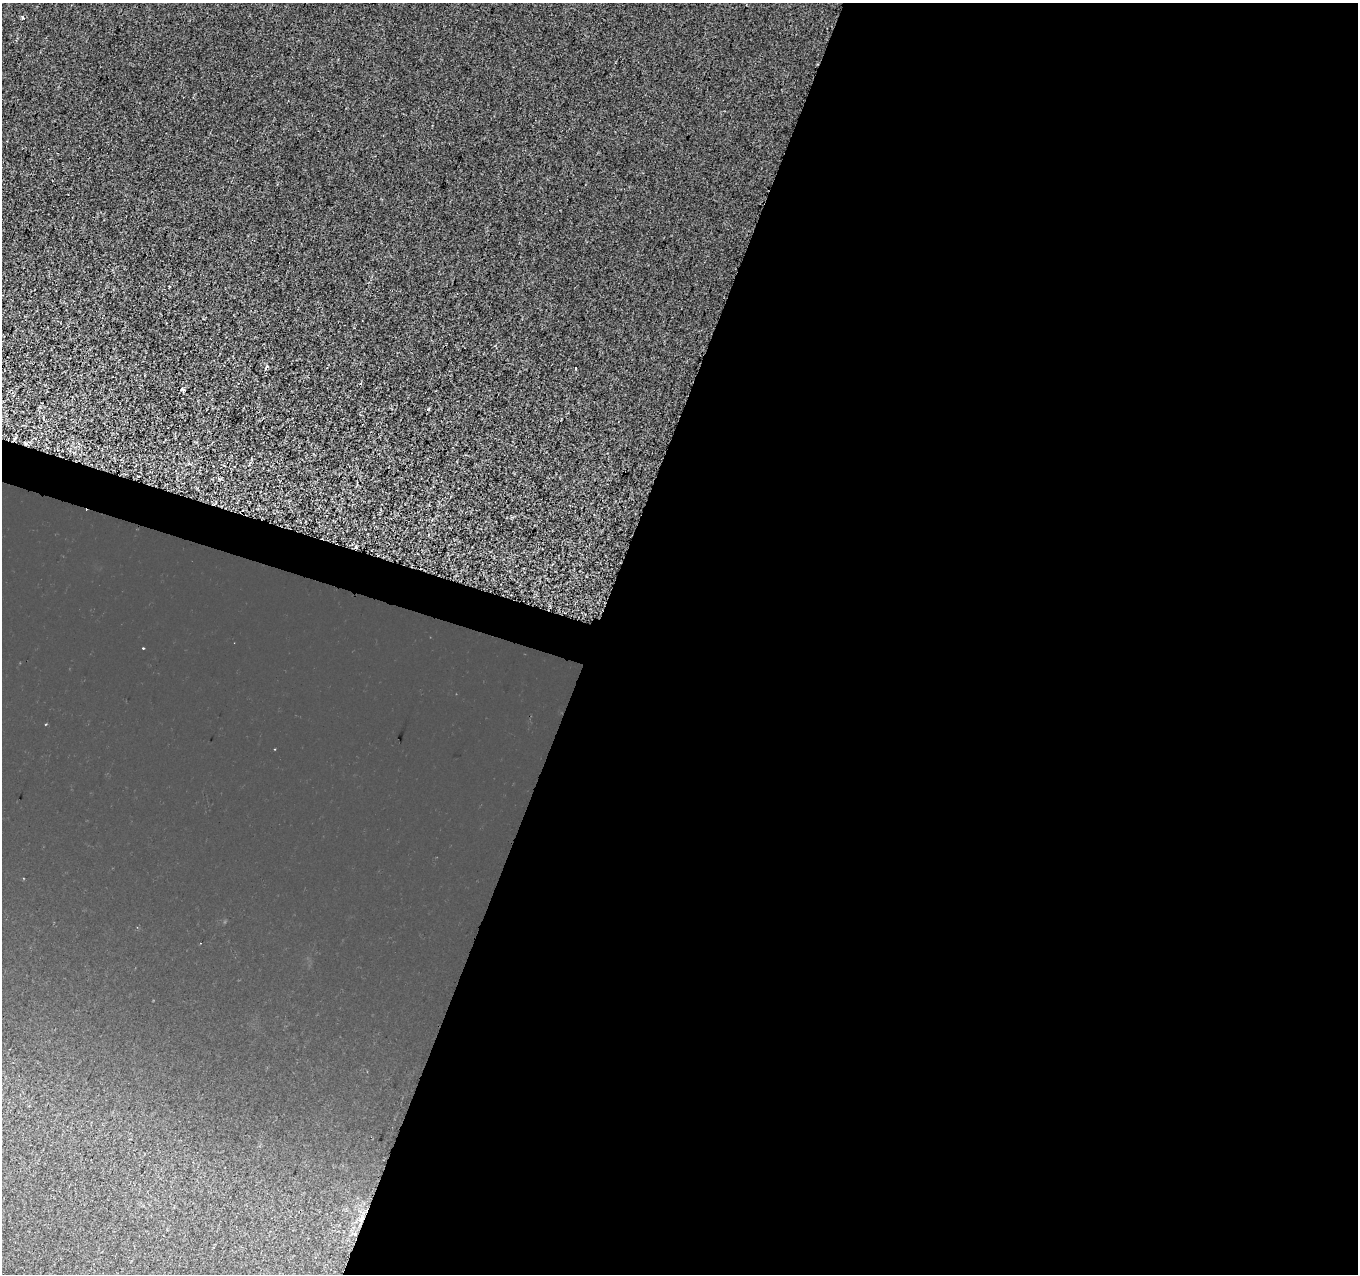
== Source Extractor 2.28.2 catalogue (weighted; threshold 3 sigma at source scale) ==
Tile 12 of 4 x 4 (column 4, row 3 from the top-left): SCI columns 4082-5437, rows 1555-2826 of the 5442 x 5593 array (HDU 1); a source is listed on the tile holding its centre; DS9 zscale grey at full resolution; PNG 1360 x 1276 px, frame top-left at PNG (2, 3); no overlay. Shown black and unused: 58% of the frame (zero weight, under 2 of 3 exposures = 1% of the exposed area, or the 3 px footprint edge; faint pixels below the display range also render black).
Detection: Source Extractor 2.28.2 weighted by HDU 2 'WHT'; one run over the whole footprint, this tile lists its part. Background 8.55e-04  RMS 0.0049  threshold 0.0223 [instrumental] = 3 sigma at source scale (4.5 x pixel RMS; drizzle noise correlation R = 1.50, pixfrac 1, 0.0396/0.0396 arcsec/px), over >= 5 px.
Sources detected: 5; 1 cosmic-ray / hot-pixel residue — not listed; the other 4 listed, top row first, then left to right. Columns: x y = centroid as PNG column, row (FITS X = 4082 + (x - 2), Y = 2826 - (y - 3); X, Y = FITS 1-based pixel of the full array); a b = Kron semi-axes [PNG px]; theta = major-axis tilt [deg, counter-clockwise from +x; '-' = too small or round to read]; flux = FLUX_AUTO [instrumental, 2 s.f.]
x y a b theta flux
23 17 4 4 - 0.9
266 367 5 3 - 0.9
356 547 3 3 - 2.1
361 1220 6 4 19 1
Overlapping masked pixels (flux is a lower limit): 2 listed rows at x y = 356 547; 361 1220